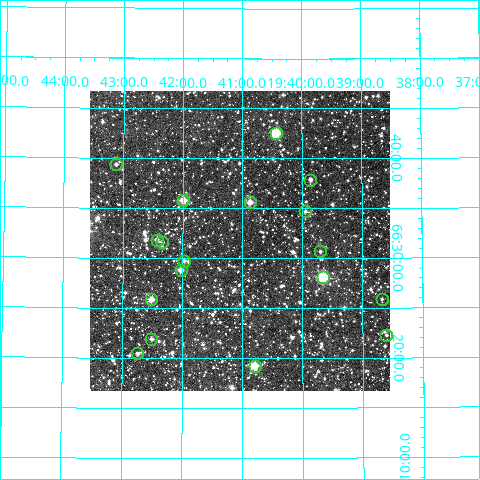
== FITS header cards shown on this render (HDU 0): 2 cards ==
NAXIS1  =                  300
NAXIS2  =                  300

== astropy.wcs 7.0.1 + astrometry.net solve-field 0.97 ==
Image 300 x 300 px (HDU 0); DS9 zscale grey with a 90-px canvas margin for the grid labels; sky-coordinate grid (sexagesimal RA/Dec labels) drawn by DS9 from the SOLVED WCS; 18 Tycho-2 reference stars matched to detected sources circled (green)
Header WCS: RA---TAN/DEC--TAN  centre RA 19:41:03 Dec +66:32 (295.26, +66.53 deg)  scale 6 arcsec/px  FOV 30.0' x 30.0'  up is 0 deg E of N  parity normal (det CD < 0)
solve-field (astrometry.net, Tycho-2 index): VERIFIED the header's WCS against the Tycho-2 star catalogue (18 matches, 0 conflicts) and refined it, rather than solving blind
Solved WCS: RA---TAN-SIP/DEC--TAN-SIP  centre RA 19:41:03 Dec +66:32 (295.26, +66.53 deg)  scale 5.99 arcsec/px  FOV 30.0' x 30.0'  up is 0 deg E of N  parity normal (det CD < 0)
The solver's refit moves the header's centre by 1.2 arcsec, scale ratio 0.9991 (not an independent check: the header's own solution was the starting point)
Tycho-2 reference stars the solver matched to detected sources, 18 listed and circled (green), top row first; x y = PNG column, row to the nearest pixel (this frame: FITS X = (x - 90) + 1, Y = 300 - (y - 91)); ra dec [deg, ICRS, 3 dp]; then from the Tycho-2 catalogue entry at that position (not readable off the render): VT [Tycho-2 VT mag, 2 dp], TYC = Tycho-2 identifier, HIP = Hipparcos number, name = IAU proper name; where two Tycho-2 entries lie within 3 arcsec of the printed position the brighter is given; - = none
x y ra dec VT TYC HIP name
276 133 295.108 +66.709 8.98 4242-1414-1 - -
116 164 295.781 +66.656 11.95 4243-241-1 - -
310 180 294.964 +66.631 11.33 4242-1432-1 - -
183 200 295.498 +66.596 9.73 4242-1146-1 - -
250 202 295.219 +66.594 10.57 4242-1226-1 - -
305 211 294.987 +66.579 12.12 4242-1474-1 - -
157 240 295.606 +66.530 11.22 4242-1344-1 - -
162 242 295.585 +66.527 11.90 4242-1482-1 - -
320 251 294.925 +66.511 11.45 4242-1196-1 - -
184 261 295.494 +66.496 11.65 4242-1260-1 - -
181 270 295.508 +66.480 10.76 4242-1412-1 - -
323 277 294.913 +66.468 8.06 4242-1436-1 96715 -
151 299 295.630 +66.431 10.18 4242-1464-1 - -
382 299 294.669 +66.431 12.48 4242-1486-1 - -
386 335 294.651 +66.371 12.21 4242-1227-1 - -
151 339 295.628 +66.365 12.04 4242-1361-1 - -
137 353 295.685 +66.341 11.39 4242-1461-1 - -
255 366 295.199 +66.321 9.82 4242-1253-1 - -